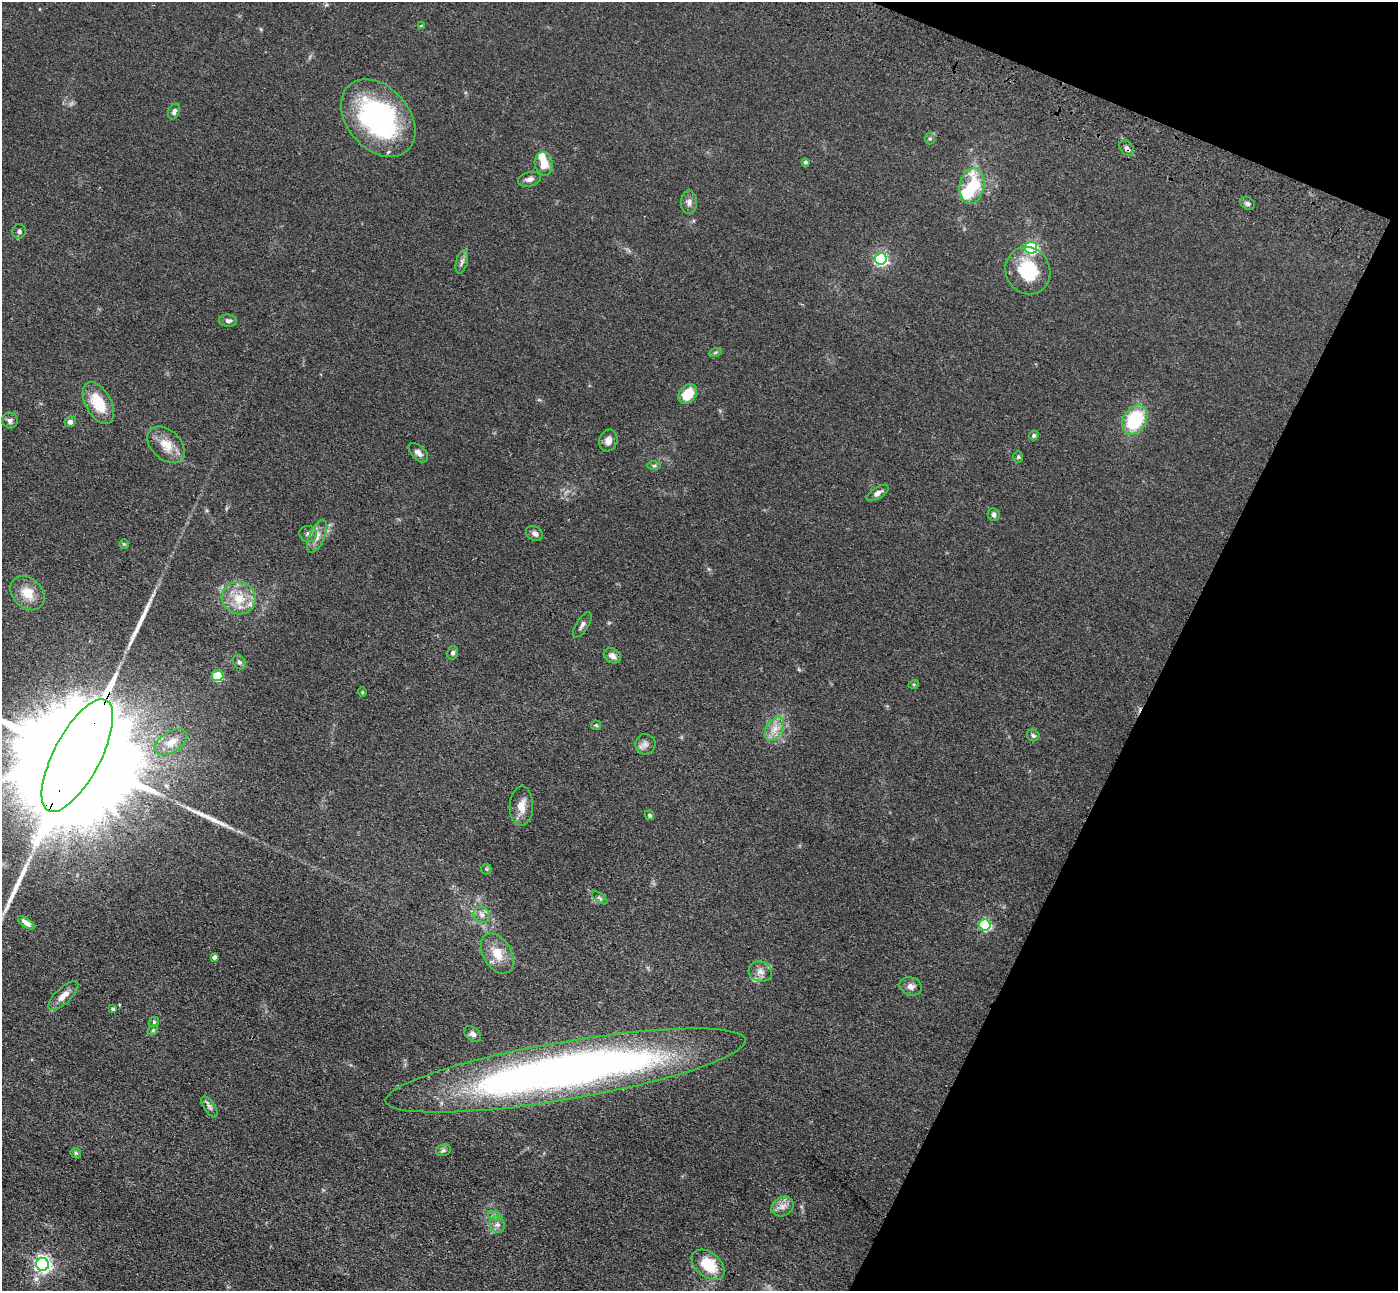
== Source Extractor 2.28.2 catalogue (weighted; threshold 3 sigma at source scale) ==
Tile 8 of 4 x 4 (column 4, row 2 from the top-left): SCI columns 4249-5644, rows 2832-4120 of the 5703 x 5795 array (HDU 1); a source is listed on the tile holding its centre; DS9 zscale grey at full resolution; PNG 1400 x 1293 px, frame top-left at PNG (2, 2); each listed source drawn as its Kron ellipse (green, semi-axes under 4 px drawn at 4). Shown black and unused: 20% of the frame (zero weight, under 3 of 4 exposures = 6% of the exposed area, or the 3 px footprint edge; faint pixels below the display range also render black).
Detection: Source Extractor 2.28.2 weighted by HDU 2 'WHT'; one run over the whole footprint, this tile lists its part. Background 0.0663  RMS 0.006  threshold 0.0268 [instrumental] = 3 sigma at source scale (4.5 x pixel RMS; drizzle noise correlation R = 1.50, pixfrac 1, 0.05/0.05 arcsec/px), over >= 5 px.
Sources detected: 84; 2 inside a brighter object's white glare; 3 long thin detections or spike segments (spike, bleed or trail) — neither listed nor drawn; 4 inside a brighter listed object's ellipse — not listed separately; the other 75 listed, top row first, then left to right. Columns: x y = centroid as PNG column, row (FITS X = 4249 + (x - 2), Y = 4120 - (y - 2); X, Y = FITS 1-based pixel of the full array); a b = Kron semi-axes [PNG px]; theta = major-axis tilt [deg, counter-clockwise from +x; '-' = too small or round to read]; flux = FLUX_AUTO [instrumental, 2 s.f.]
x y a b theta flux
421 26 4 3 - 0.96
174 112 8 5 66 1.9
378 118 44 31 -49 100
930 138 6 5 - 1
1127 148 8 6 -51 2
805 162 4 4 - 1.3
544 164 12 9 -79 8.5
530 179 11 7 14 2.8
972 186 18 12 78 27
689 202 11 8 89 2.7
1247 203 8 6 -33 1.5
19 231 7 6 - 1.9
1031 248 6 6 - 83
881 259 6 6 - 110
462 262 12 5 75 2
1028 271 24 22 -60 29
228 321 9 6 -6 1.9
715 353 7 4 20 0.91
688 394 11 8 48 13
98 403 23 12 -61 18
1135 420 15 11 59 36
10 421 8 7 - 1.9
70 422 6 5 - 1.7
1034 435 5 4 - 1
608 441 11 9 73 3.7
166 445 22 14 -44 10
418 453 12 6 -44 2.7
1018 457 6 5 - 0.91
654 466 6 4 1 0.98
878 493 12 5 33 2.5
994 515 6 6 - 1.7
535 533 9 7 -31 2.2
308 534 8 8 - 2.4
317 536 18 7 66 5.1
124 544 5 4 - 0.65
27 593 19 14 -47 9.6
239 598 17 16 - 14
582 625 14 6 58 2.3
453 653 6 5 - 1.5
612 656 9 7 -32 3.2
239 662 8 6 -60 1.6
217 676 6 5 - 31
914 684 5 3 - 0.65
362 692 5 4 - 0.62
596 725 5 5 - 0.76
774 729 13 8 58 5.5
1033 735 6 5 - 1.4
171 742 18 10 31 7.7
645 744 10 10 - 3.1
77 756 62 23 62 48000
521 806 19 12 88 6.8
649 815 5 4 - 1.2
486 869 5 5 - 0.87
600 898 9 4 -36 1.1
482 915 8 7 - 2.8
26 923 10 4 -35 2.6
985 925 5 5 - 67
497 953 22 14 -60 11
214 957 4 4 - 2.1
760 972 12 10 -14 4
911 986 11 9 -20 3.1
63 996 19 7 44 5.5
113 1009 4 4 - 1.1
154 1022 5 4 - 0.89
153 1030 6 4 46 0.82
473 1034 9 6 -38 1.9
566 1070 182 29 10 440
209 1107 12 5 -56 1.9
443 1150 7 5 22 1.4
76 1153 6 4 -47 0.9
783 1206 11 9 26 4.3
495 1216 7 4 -20 1.3
497 1225 8 7 - 2.4
42 1264 6 6 - 220
708 1265 19 12 -39 18
Overlapping masked pixels (flux is a lower limit): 2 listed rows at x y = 1127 148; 77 756
Isophote crosses this tile's border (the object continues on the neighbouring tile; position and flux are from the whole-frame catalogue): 1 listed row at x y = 77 756